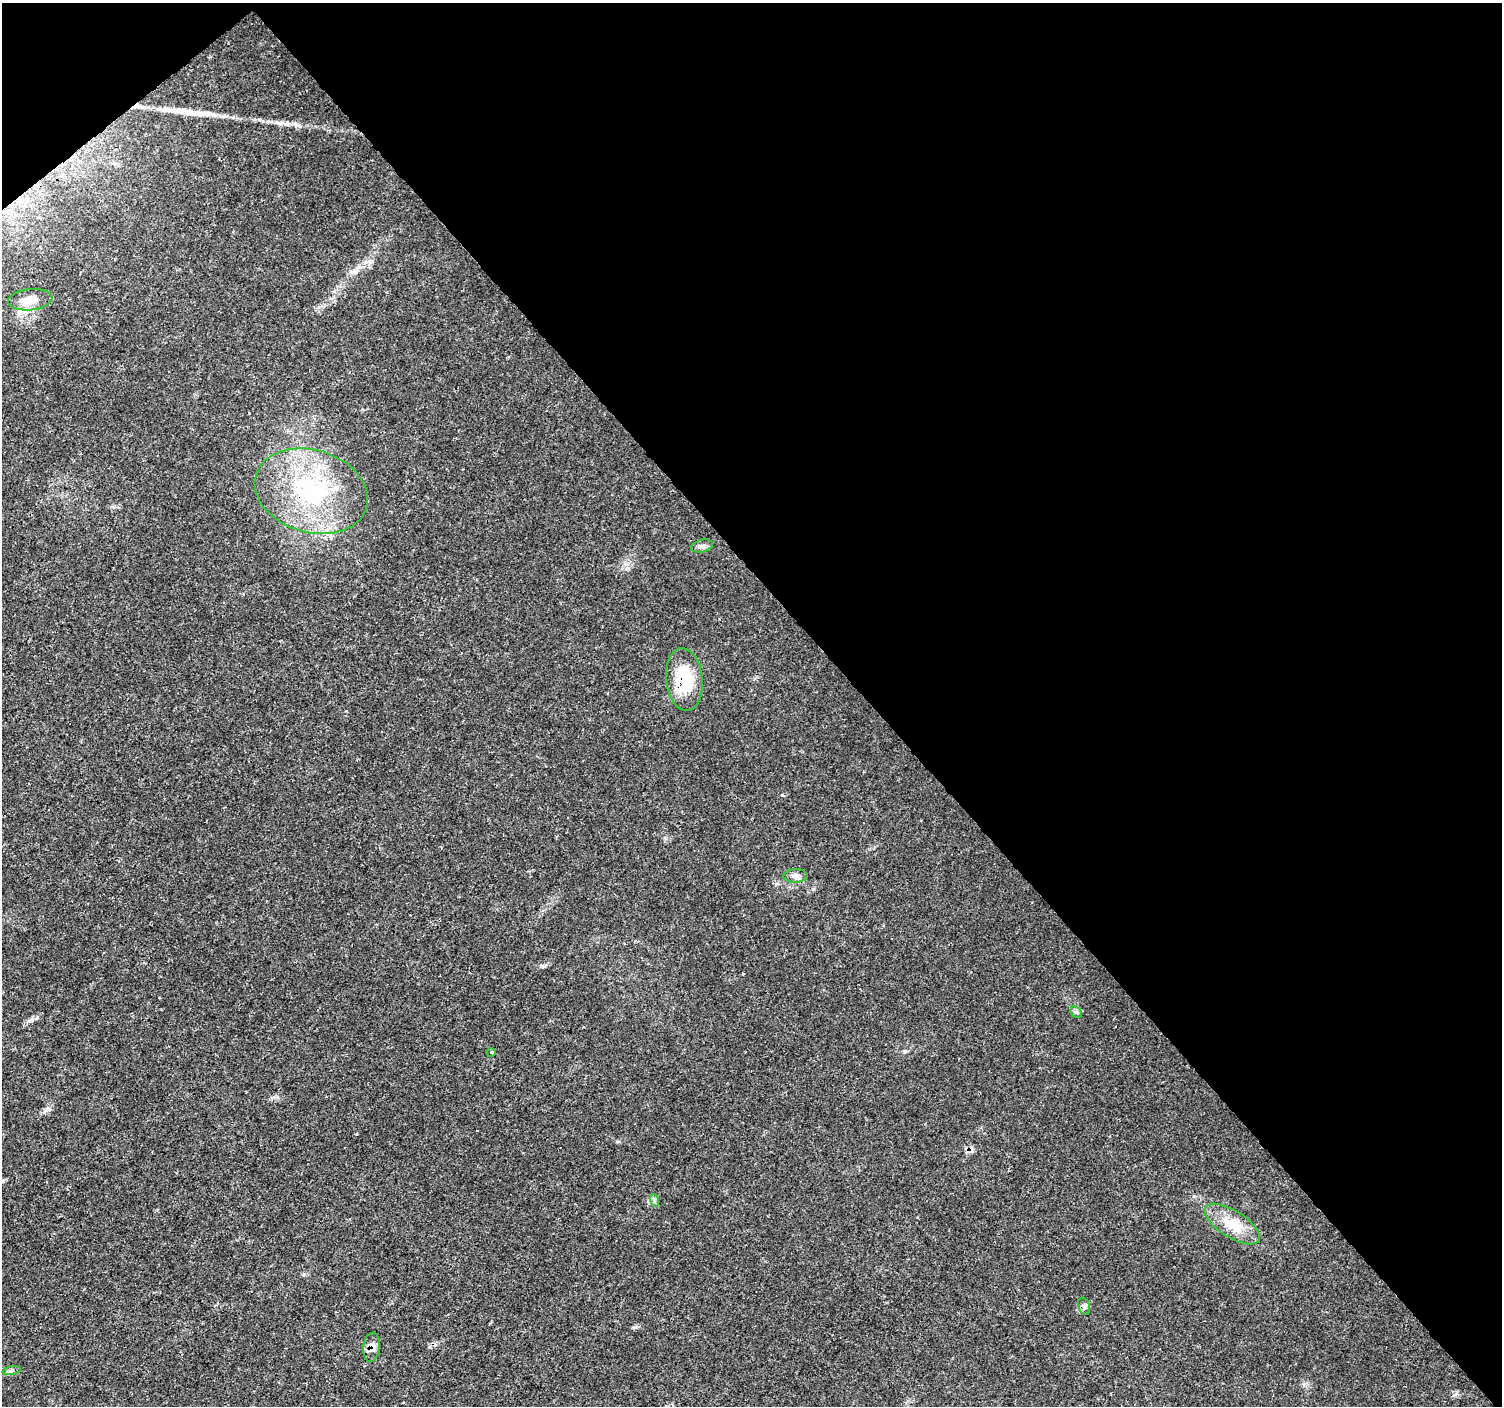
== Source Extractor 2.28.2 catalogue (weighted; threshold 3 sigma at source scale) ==
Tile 3 of 4 x 4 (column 3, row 1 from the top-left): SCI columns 3007-4506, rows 4420-5823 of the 6007 x 5966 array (HDU 1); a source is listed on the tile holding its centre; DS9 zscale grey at full resolution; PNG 1504 x 1408 px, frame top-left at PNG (2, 3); each listed source drawn as its Kron ellipse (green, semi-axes under 4 px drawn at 4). Shown black and unused: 43% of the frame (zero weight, under 3 of 4 exposures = <1% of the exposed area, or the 3 px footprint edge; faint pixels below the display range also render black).
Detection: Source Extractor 2.28.2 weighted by HDU 2 'WHT'; one run over the whole footprint, this tile lists its part. Background 0.00477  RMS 0.0014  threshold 0.00631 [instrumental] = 3 sigma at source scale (4.5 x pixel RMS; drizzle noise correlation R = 1.50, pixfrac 1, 0.0396/0.0396 arcsec/px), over >= 5 px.
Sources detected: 15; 1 cosmic-ray / hot-pixel residue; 1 long thin detection or spike segment (spike, bleed or trail) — neither listed nor drawn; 1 inside a brighter listed object's ellipse — not listed separately; the other 12 listed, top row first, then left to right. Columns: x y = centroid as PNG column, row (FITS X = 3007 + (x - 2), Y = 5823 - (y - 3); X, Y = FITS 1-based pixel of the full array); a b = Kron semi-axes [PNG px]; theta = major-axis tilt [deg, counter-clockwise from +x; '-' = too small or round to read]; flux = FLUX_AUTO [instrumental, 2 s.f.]
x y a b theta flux
30 300 22 10 6 2.1
311 491 58 41 -17 19
702 546 11 6 14 0.49
684 679 32 18 -83 7.4
796 876 12 7 2 0.63
1076 1012 6 5 - 0.29
491 1053 4 3 - 0.13
654 1200 6 4 -72 0.29
1232 1224 32 13 -32 3.4
1084 1306 9 5 -71 0.42
371 1347 14 8 84 0.96
12 1371 9 4 10 0.34
Overlapping masked pixels (flux is a lower limit): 3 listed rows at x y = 311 491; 684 679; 371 1347
Unlisted compact peaks at least as high as the median listed source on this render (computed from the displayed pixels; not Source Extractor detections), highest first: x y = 31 1020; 782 795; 542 966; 636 1327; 1454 1395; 304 1274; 356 1134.